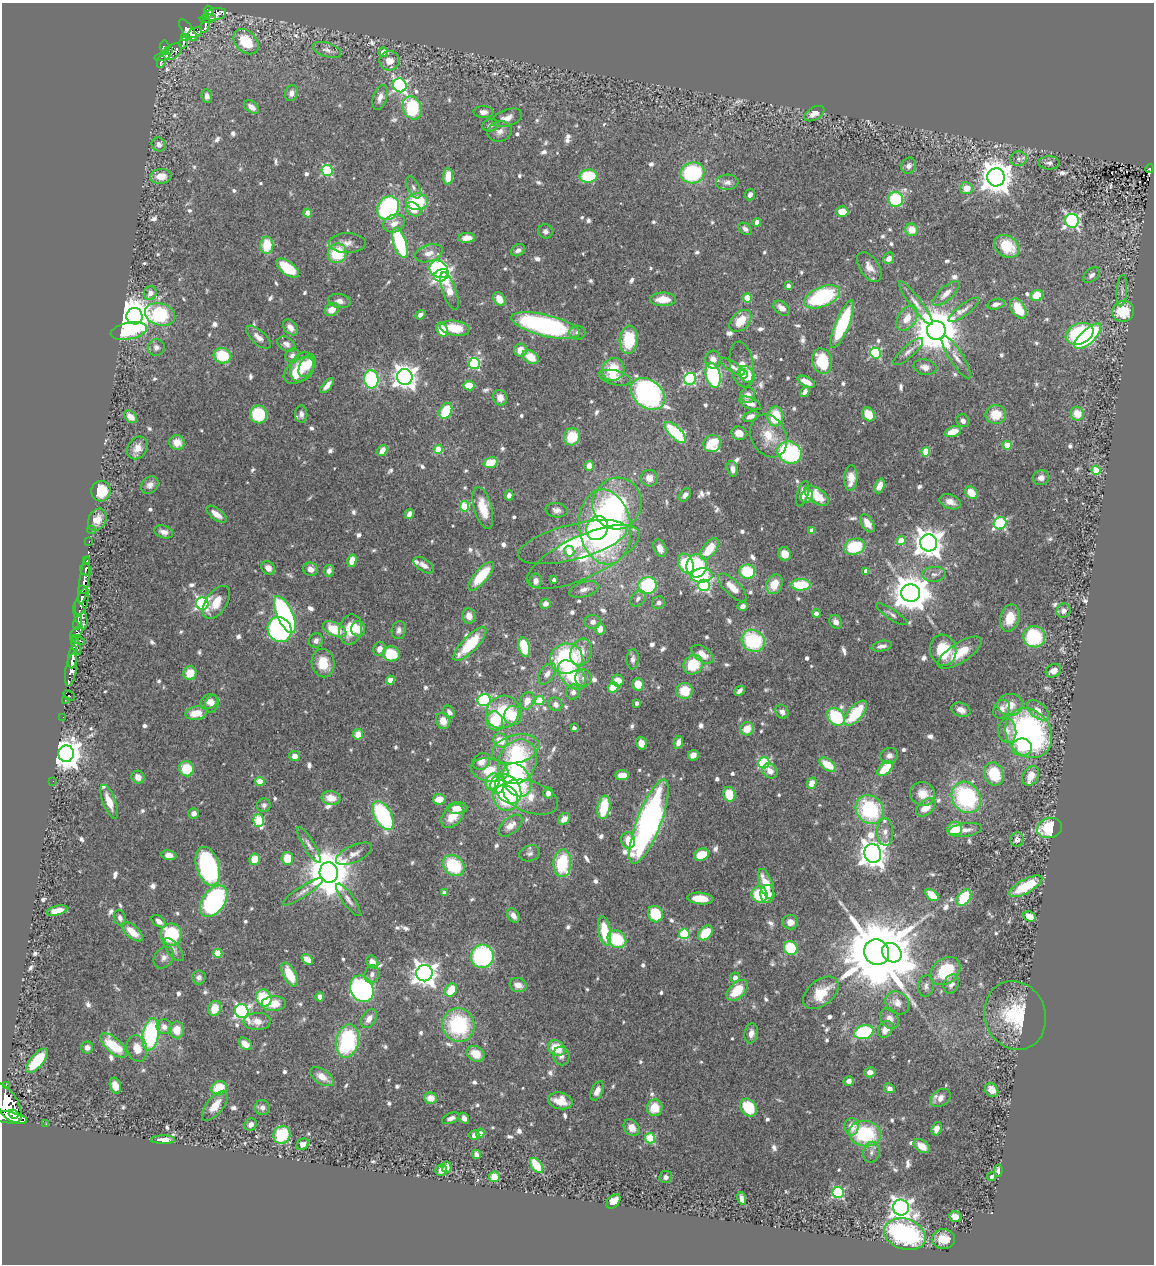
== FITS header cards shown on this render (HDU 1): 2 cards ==
NAXIS1  =                 1152
NAXIS2  =                 1262

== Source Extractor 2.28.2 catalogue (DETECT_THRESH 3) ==
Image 1152 x 1262 px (HDU 1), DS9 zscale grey, 1 PNG px = 1 image px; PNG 1156 x 1266 px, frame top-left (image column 1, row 1262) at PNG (2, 3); each listed source drawn as its Kron ellipse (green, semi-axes under 4 px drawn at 4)
Background 1.1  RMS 0.031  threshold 0.0939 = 3 sigma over >= 5 px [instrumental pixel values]
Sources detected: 821; of the 821, the 500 brightest by FLUX_AUTO listed and drawn (321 fainter detections omitted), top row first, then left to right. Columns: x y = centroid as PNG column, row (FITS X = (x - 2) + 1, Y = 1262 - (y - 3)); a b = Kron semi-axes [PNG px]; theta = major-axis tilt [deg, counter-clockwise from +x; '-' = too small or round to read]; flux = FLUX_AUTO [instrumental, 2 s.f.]
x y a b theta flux
209 10 5 4 - 280
215 14 12 6 10 490
208 19 8 3 1 170
205 24 9 3 72 140
188 30 13 5 -54 800
195 33 7 5 25 290
184 37 4 3 - 92
246 42 14 10 -45 80
183 43 6 3 77 97
165 47 7 5 -84 380
327 50 14 7 -18 12
168 51 4 3 - 220
173 52 10 6 37 460
383 52 5 4 - 16
163 56 8 4 16 240
389 61 10 9 - 22
161 62 6 3 79 97
400 85 7 6 - 500
291 93 8 6 69 12
207 96 7 5 -83 11
380 97 13 7 72 14
251 107 8 5 -38 15
412 108 12 9 -69 150
483 112 10 6 -3 11
814 114 11 6 29 16
507 118 15 8 19 18
490 125 8 6 17 8.6
500 131 12 10 16 15
159 144 7 6 - 11
1018 159 8 7 - 8.7
1049 163 11 6 -2 8.8
909 166 8 7 - 11
1150 169 4 3 - 38
327 170 6 5 - 190
692 173 12 10 15 190
161 176 10 7 4 27
448 176 8 5 87 38
588 176 9 6 4 100
996 177 9 8 - 4300
727 182 11 7 5 10
413 187 12 5 -65 8.8
966 188 6 6 - 27
750 195 6 5 - 9.2
896 199 7 7 - 130
417 202 11 8 1 110
388 208 12 10 62 310
414 209 8 6 -35 35
842 212 6 5 - 35
308 213 4 4 - 33
1072 221 7 7 - 590
757 222 4 4 - 27
394 223 11 8 23 20
745 229 7 5 -38 8.7
912 230 6 6 - 33
545 231 7 7 - 8.4
467 238 8 5 5 16
347 243 18 10 1 17
400 243 16 6 -72 190
267 245 8 6 90 70
1007 246 13 10 -36 67
518 250 7 5 28 8.8
337 253 10 9 - 99
429 253 14 8 18 20
889 258 6 5 - 16
869 267 17 9 -56 20
287 268 13 6 -36 110
439 269 10 8 -39 250
441 275 8 6 25 740
1091 275 9 6 39 9
788 286 4 3 - 10
449 291 20 7 -71 32
1122 291 16 5 86 11
150 293 7 6 - 14
946 293 17 6 42 18
1037 296 6 5 - 60
822 297 19 9 23 250
747 298 4 4 - 77
499 299 8 5 -59 33
663 299 13 6 0 38
339 301 11 7 -10 12
916 303 27 5 -53 18
996 304 9 5 14 9.8
781 308 9 6 -36 19
1018 309 11 7 -59 63
332 310 7 6 - 26
964 310 19 6 37 12
1123 311 11 10 - 85
160 314 15 11 -16 180
420 315 5 4 - 10
134 316 8 8 - 4600
907 318 14 9 55 29
740 321 13 8 46 44
842 324 25 7 67 210
545 325 35 10 -14 470
290 327 9 6 -50 17
455 328 15 7 -8 63
442 330 7 5 -69 54
936 330 9 9 - 9800
129 331 19 8 11 120
577 332 8 7 - 10
1079 334 14 10 23 210
1088 336 17 7 43 320
258 337 15 7 -42 15
629 340 14 9 85 100
286 344 9 6 -30 9.7
156 347 8 8 - 9.6
520 350 6 6 - 31
908 352 19 6 42 13
875 353 5 5 - 190
292 355 7 6 - 9.2
222 356 9 7 -14 90
531 357 9 6 -33 39
956 357 25 7 -58 18
713 360 9 7 83 20
822 361 13 9 -74 93
474 364 5 5 - 260
742 364 23 11 -81 44
307 365 12 7 62 42
302 367 15 11 69 52
733 367 14 5 -32 12
925 367 11 8 -10 14
613 369 11 11 - 68
299 370 17 10 35 80
743 374 5 4 - 36
713 375 13 7 -76 250
747 375 9 7 -50 58
405 377 8 7 - 1900
615 378 16 7 -13 26
371 379 9 7 -85 190
690 379 6 6 - 330
806 382 9 5 -26 22
327 385 9 4 50 14
469 385 6 5 - 39
805 392 6 4 58 8.6
648 394 19 13 -39 600
748 395 8 7 - 17
500 398 8 7 - 19
750 403 12 5 -23 19
446 411 8 6 64 78
259 414 9 8 - 100
301 414 9 6 -86 9
868 414 7 6 - 47
1077 414 7 6 - 36
996 415 10 9 - 49
751 416 8 5 20 13
775 416 10 7 83 84
130 417 7 5 -42 23
963 421 7 6 - 12
953 432 8 5 19 40
675 433 14 6 -45 130
739 433 7 6 - 25
769 436 22 17 -63 53
572 437 9 8 - 67
177 443 8 7 - 28
712 443 9 8 - 93
1007 445 4 4 - 52
137 448 12 9 54 21
438 449 4 4 - 78
382 450 6 4 57 23
789 452 12 10 -26 250
926 452 4 4 - 78
491 463 7 5 17 47
589 466 5 4 - 26
733 469 8 5 -82 12
1096 470 5 4 - 82
649 478 8 8 - 17
851 478 13 6 87 29
1041 478 8 7 - 12
150 485 9 7 42 11
879 486 7 5 69 23
101 491 10 9 - 71
971 493 7 5 -45 41
803 494 13 5 73 21
509 495 5 4 - 9.8
685 495 7 5 50 9.8
807 496 7 6 - 14
817 496 14 7 -36 58
950 502 11 7 -20 20
617 503 26 24 69 300
464 506 5 4 - 110
483 508 22 9 -74 49
557 510 11 7 -7 12
216 514 12 5 -36 21
409 514 5 4 - 12
97 520 11 8 62 22
867 523 10 5 -58 24
1000 523 6 6 - 270
605 527 37 26 -83 720
597 528 12 10 59 180
91 530 4 3 - 12
812 531 4 4 - 26
164 532 10 6 -18 13
89 541 3 2 - 21
901 541 4 4 - 68
573 542 56 17 14 130
929 543 8 8 - 3000
854 547 10 8 19 100
660 548 9 6 -67 19
709 549 12 6 51 57
569 551 5 5 - 51
785 554 7 6 - 24
583 557 61 21 25 170
87 561 3 3 - 150
352 561 6 4 73 30
686 564 10 7 -66 110
424 565 12 6 -34 12
697 566 11 10 - 160
268 568 7 6 - 15
310 569 8 6 -15 16
86 570 6 5 - 320
329 571 6 5 - 9.6
866 571 4 4 - 14
747 572 8 7 - 96
934 574 12 7 4 12
702 575 11 7 5 130
481 576 18 6 49 83
84 580 24 4 82 1400
554 580 4 3 - 9.4
536 581 7 6 - 13
774 584 10 8 65 38
704 585 6 6 - 310
801 585 10 6 1 92
647 586 9 8 - 160
732 587 18 7 -44 32
83 589 4 4 - 670
584 589 15 7 16 14
911 593 9 9 - 5800
638 599 9 6 52 9.1
82 601 14 6 73 3100
216 602 19 10 56 39
202 603 6 6 - 450
659 603 6 6 - 9.7
545 604 5 5 - 11
742 606 5 4 - 12
1064 611 7 7 - 10
816 613 4 4 - 18
892 614 18 5 -33 8.5
80 615 14 6 -74 1200
285 615 20 8 -66 560
469 616 7 6 - 20
1010 618 14 9 76 48
78 622 7 4 75 520
593 622 8 7 - 12
836 622 7 6 - 14
335 629 12 6 -25 68
350 629 15 11 78 51
358 629 8 7 - 25
600 629 5 5 - 29
279 630 13 11 -58 400
399 630 9 7 78 9.7
76 633 8 5 52 1100
1034 637 11 10 - 160
78 640 7 3 -21 530
316 641 7 7 - 9.9
753 641 12 10 -33 170
470 644 22 7 46 100
76 646 9 4 -72 440
882 646 10 5 11 11
524 647 10 5 -76 95
379 649 7 6 - 16
943 650 16 13 -72 91
581 652 14 10 69 29
960 653 25 10 33 57
391 654 8 7 - 85
702 654 12 7 -36 26
73 657 11 4 83 1500
566 659 16 15 - 270
633 659 10 6 85 9.3
323 663 14 11 -78 46
693 665 10 9 - 75
71 670 17 5 80 1500
1053 671 8 6 29 18
190 673 7 6 - 39
547 674 12 7 56 15
572 675 17 10 -49 110
583 678 8 8 - 10
390 680 4 4 - 41
618 681 6 5 - 22
638 684 6 5 - 40
613 687 5 5 - 44
685 691 8 8 - 52
739 691 6 4 44 10
573 692 7 7 - 10
69 695 6 3 -36 95
65 700 2 2 - 11
484 700 7 6 - 280
540 700 4 4 - 78
209 701 9 7 21 17
527 701 9 7 66 23
637 703 4 3 - 8.6
212 704 9 7 67 14
556 704 7 6 - 11
1010 705 12 11 - 32
1002 709 10 7 56 17
961 710 10 6 -20 17
1038 710 13 7 -41 18
449 712 7 5 -58 9
503 712 17 16 - 96
782 712 7 6 - 9.9
196 713 11 6 8 42
856 713 15 7 49 99
513 716 9 9 - 54
63 717 2 2 - 10
836 717 10 7 -47 130
443 721 8 7 - 22
495 721 9 8 - 72
574 728 4 4 - 8.7
747 729 7 6 - 38
1007 731 12 9 -86 16
1029 733 26 22 -56 660
358 734 5 5 - 29
501 740 7 7 - 36
678 742 6 4 79 16
641 743 6 5 - 22
1022 747 10 9 - 43
516 749 24 14 14 74
66 754 8 8 - 3800
693 755 5 5 - 17
295 756 5 5 - 17
889 756 9 7 19 12
481 761 9 8 - 17
517 762 23 18 64 180
764 763 5 5 - 250
828 765 9 5 -34 50
885 768 9 5 44 69
186 769 8 7 - 67
489 770 19 11 -11 66
770 771 8 6 -45 16
994 774 11 9 -72 85
622 775 7 5 3 31
1031 776 10 7 60 26
138 777 6 6 - 17
517 780 18 13 -59 160
53 781 2 2 - 10
260 781 4 4 - 45
493 781 8 6 61 53
812 783 5 5 - 28
497 785 9 7 83 56
508 789 15 12 -56 280
548 793 5 5 - 12
729 794 7 6 - 56
923 794 13 11 -27 33
531 797 28 15 -19 44
966 797 16 14 -57 250
331 798 9 7 -11 28
505 798 13 12 - 95
439 799 6 5 - 30
109 802 18 6 -69 35
264 805 7 6 - 8.4
604 807 12 6 81 97
926 807 11 7 41 32
457 808 10 5 2 28
870 809 15 13 -52 190
194 813 5 5 - 12
383 816 16 8 -63 280
452 816 13 9 50 42
564 819 7 5 46 22
259 820 6 5 - 130
649 822 45 12 69 910
510 826 14 8 40 23
1050 828 13 10 18 130
955 829 8 6 8 66
965 830 17 6 8 16
885 832 14 8 -87 16
1017 839 7 7 - 19
628 840 8 7 - 36
309 845 20 5 -59 13
530 853 10 8 18 8.8
873 853 9 8 - 2800
354 854 19 8 25 18
169 855 7 5 -10 17
702 855 8 6 21 59
287 858 6 6 - 48
255 859 6 5 - 46
562 863 14 9 89 140
454 865 12 9 -41 130
208 866 20 11 -73 340
329 873 10 9 - 9400
766 884 15 6 -71 55
1026 886 18 7 28 91
303 892 24 5 33 14
444 893 4 4 - 18
767 894 9 7 -88 26
760 895 8 8 - 96
932 895 7 5 -41 48
700 898 13 5 -5 43
964 898 9 6 56 100
348 900 19 6 -55 13
214 901 18 11 54 350
57 911 10 4 13 31
655 914 8 7 - 110
513 916 8 5 -55 14
1030 916 6 5 - 36
120 918 8 6 -69 8.8
159 921 8 5 -38 13
790 922 7 7 - 19
604 931 15 6 -80 83
132 932 13 6 -40 41
705 933 8 6 47 62
171 934 11 10 - 150
684 934 5 5 - 170
617 939 10 8 -35 110
791 948 7 6 - 120
174 950 14 6 -52 10
877 952 13 12 - 30000
218 953 4 4 - 87
892 953 10 9 - 2400
482 956 12 11 - 290
164 958 12 9 51 12
307 959 6 4 -34 27
372 962 7 5 -51 18
945 971 16 12 40 110
424 973 8 8 - 2000
372 974 9 7 76 10
290 975 13 6 -62 63
199 977 7 7 - 9.1
735 977 5 4 - 16
951 984 10 7 69 12
518 985 8 7 - 19
926 986 11 7 81 9.3
362 989 14 11 -61 480
451 990 7 5 54 58
737 990 12 7 45 63
821 993 20 12 40 61
320 997 4 4 - 12
264 998 9 7 -61 110
897 1003 13 10 -35 21
274 1004 12 7 3 43
215 1008 8 6 69 41
242 1011 7 6 - 560
1015 1015 35 30 -70 140
369 1019 10 7 58 18
890 1019 11 8 -56 16
257 1021 13 8 0 23
458 1025 17 16 - 200
164 1027 8 7 - 14
885 1029 9 7 56 19
177 1030 8 7 - 31
864 1032 10 7 14 180
751 1033 10 6 83 15
151 1034 16 8 80 280
347 1041 17 11 77 230
245 1044 7 5 -41 27
113 1045 16 7 -43 76
87 1047 6 6 - 10
137 1048 13 10 -73 28
556 1048 9 7 -30 58
476 1054 9 7 -27 39
561 1056 9 8 - 13
37 1061 15 6 50 110
870 1072 6 5 - 14
322 1077 13 7 -34 27
849 1081 5 4 - 10
6 1086 3 3 - 98
115 1086 8 5 -75 23
219 1088 8 7 - 70
889 1088 5 4 - 9.2
992 1090 7 6 - 24
597 1091 10 5 64 15
430 1098 6 6 - 21
940 1098 11 8 31 15
560 1101 12 8 -13 31
7 1103 22 10 -59 6500
215 1106 18 8 51 35
748 1107 9 7 -54 97
262 1108 7 7 - 9.9
655 1108 8 8 - 47
14 1114 5 3 - 930
8 1117 19 5 -10 4400
451 1118 9 5 23 8.6
464 1118 6 4 -48 11
46 1124 2 2 - 10
251 1124 6 6 - 12
852 1127 8 7 - 28
632 1128 9 7 -49 21
937 1129 7 5 70 13
480 1133 4 4 - 19
865 1134 16 12 -7 170
282 1135 9 8 - 120
474 1135 5 4 - 13
650 1138 5 5 - 140
163 1140 12 4 0 17
303 1144 6 5 - 21
922 1146 9 6 -35 25
871 1152 10 8 76 11
476 1154 5 4 - 12
537 1165 9 5 -54 76
447 1167 5 5 - 16
441 1170 6 5 - 17
998 1170 6 4 86 9.6
494 1177 5 5 - 37
666 1177 6 6 - 9.1
991 1177 4 4 - 11
838 1192 5 5 - 260
742 1198 6 4 -75 13
613 1201 8 5 48 33
901 1207 8 8 - 1500
955 1217 6 5 - 23
905 1234 21 15 -19 410
943 1239 11 10 - 39
At the frame edge (FLAGS 8, measured only in part): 2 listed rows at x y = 7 1103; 8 1117
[321 fainter detections neither listed nor drawn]